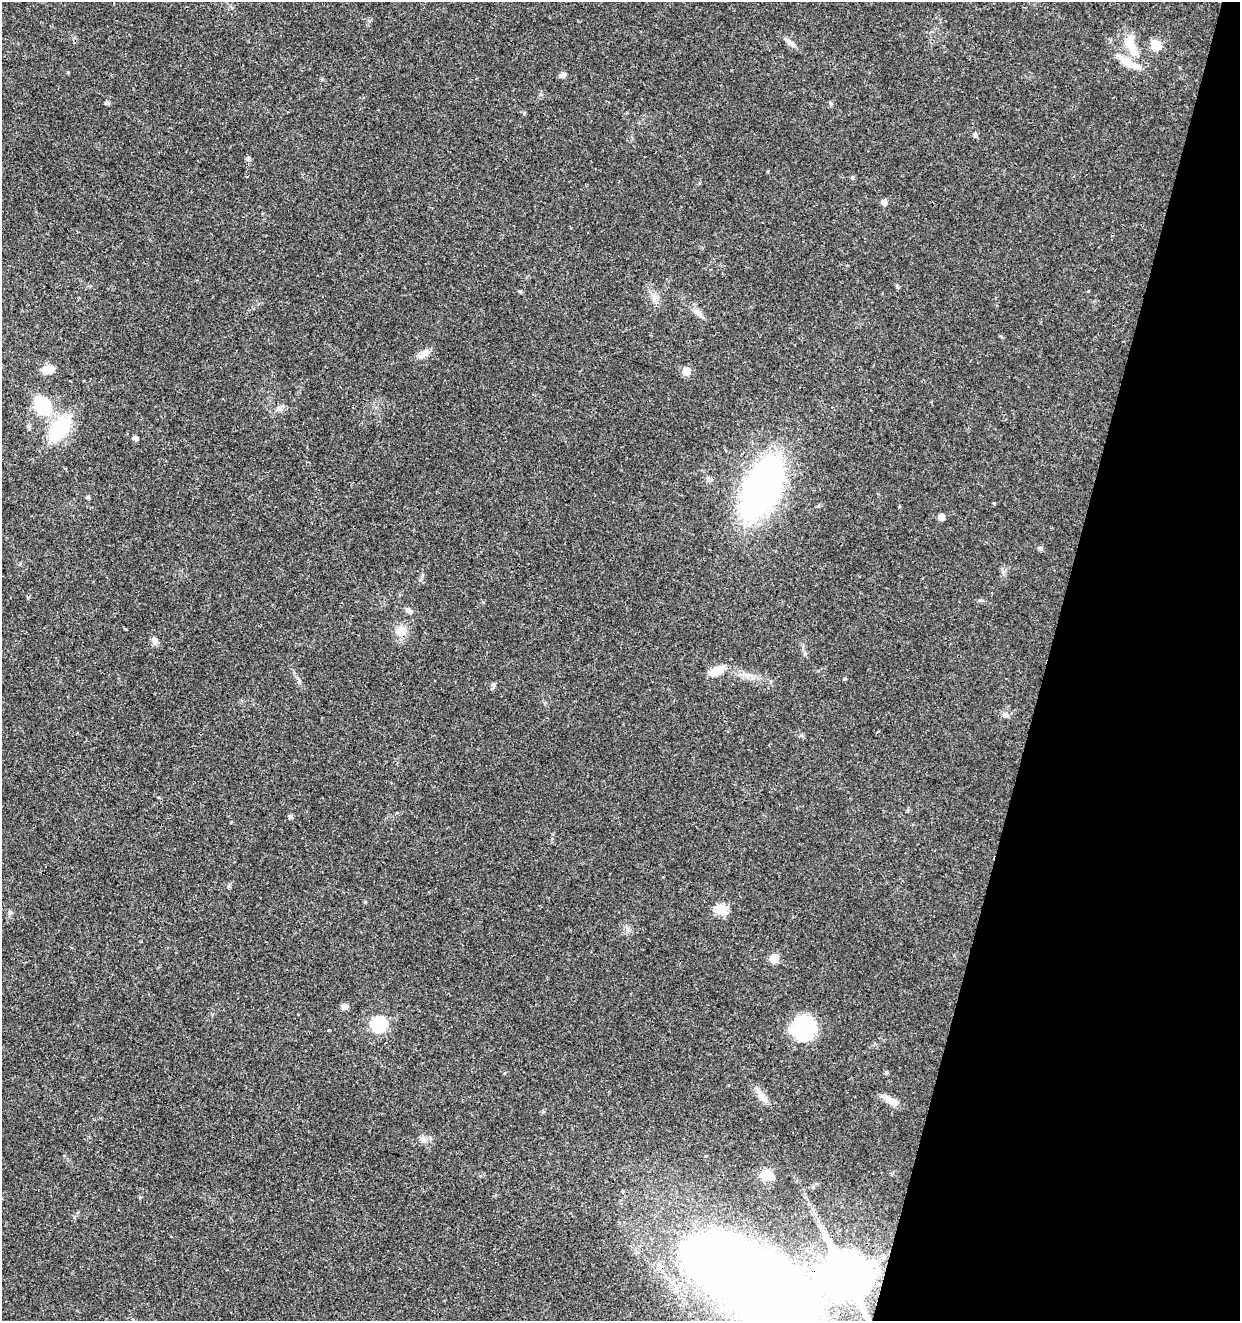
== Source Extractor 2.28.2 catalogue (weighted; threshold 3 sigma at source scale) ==
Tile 8 of 4 x 4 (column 4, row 2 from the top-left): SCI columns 4002-5239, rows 2646-3964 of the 5463 x 5297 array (HDU 1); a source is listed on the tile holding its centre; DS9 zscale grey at full resolution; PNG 1242 x 1323 px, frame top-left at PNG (2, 2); no overlay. Shown black and unused: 16% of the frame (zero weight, under 3 of 4 exposures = <1% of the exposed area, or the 3 px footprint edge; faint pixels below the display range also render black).
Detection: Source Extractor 2.28.2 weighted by HDU 2 'WHT'; one run over the whole footprint, this tile lists its part. Background 0.018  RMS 0.002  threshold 0.00906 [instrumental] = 3 sigma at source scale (4.5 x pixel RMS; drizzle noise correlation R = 1.50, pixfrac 1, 0.0396/0.0396 arcsec/px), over >= 5 px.
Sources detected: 51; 1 inside a brighter object's white glare — not listed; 2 inside a brighter listed object's ellipse — not listed separately; the other 48 listed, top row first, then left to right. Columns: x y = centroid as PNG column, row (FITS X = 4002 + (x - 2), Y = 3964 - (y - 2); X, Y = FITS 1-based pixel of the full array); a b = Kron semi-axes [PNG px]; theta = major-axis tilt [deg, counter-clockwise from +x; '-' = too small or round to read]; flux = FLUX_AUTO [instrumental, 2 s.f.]
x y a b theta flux
791 43 16 6 -31 0.97
1131 45 33 12 -63 4.2
1156 46 12 11 - 2.7
1126 62 12 9 -25 2.5
68 72 4 3 - 0.18
563 75 8 6 20 0.72
107 103 5 4 - 0.58
975 135 6 5 - 0.53
884 202 6 5 - 1.1
520 291 4 4 - 0.3
655 298 10 7 48 0.89
699 313 13 8 -43 1.2
424 353 16 8 38 1.6
48 370 13 9 6 2.2
686 371 6 5 - 4
42 405 14 10 -53 13
279 409 10 6 -43 0.7
29 426 6 5 - 0.38
60 428 33 16 57 13
135 438 5 4 - 0.86
762 488 46 23 65 100
88 497 4 4 - 0.37
994 503 4 3 - 0.2
899 506 4 3 - 0.19
941 517 5 5 - 1.8
1040 548 6 4 -5 0.49
483 602 4 4 - 0.19
409 611 8 6 -36 0.7
401 631 15 15 - 2.5
154 640 10 7 -68 0.85
717 670 18 8 29 3.2
748 675 10 7 44 0.94
845 679 4 3 - 0.25
291 816 5 5 - 0.55
365 902 4 4 - 0.22
721 909 6 6 - 11
10 912 6 5 - 0.35
774 958 6 6 - 5.7
344 1006 8 7 - 0.8
379 1024 7 7 - 31
806 1027 27 21 -5 15
887 1073 4 4 - 0.36
761 1095 26 7 -57 1.7
891 1100 23 8 -31 1.8
422 1139 9 8 - 0.92
767 1175 14 10 -10 3.3
846 1276 12 11 - 980
749 1282 127 56 -25 360
Overlapping masked pixels (flux is a lower limit): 1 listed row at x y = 749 1282
Isophote crosses this tile's border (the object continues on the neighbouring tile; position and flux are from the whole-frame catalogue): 1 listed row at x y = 749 1282
Unlisted compact peaks at least as high as the median listed source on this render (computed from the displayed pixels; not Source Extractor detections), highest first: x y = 299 682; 248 158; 524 113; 494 685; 852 177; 830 103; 897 286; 229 886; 980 600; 420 580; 805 654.